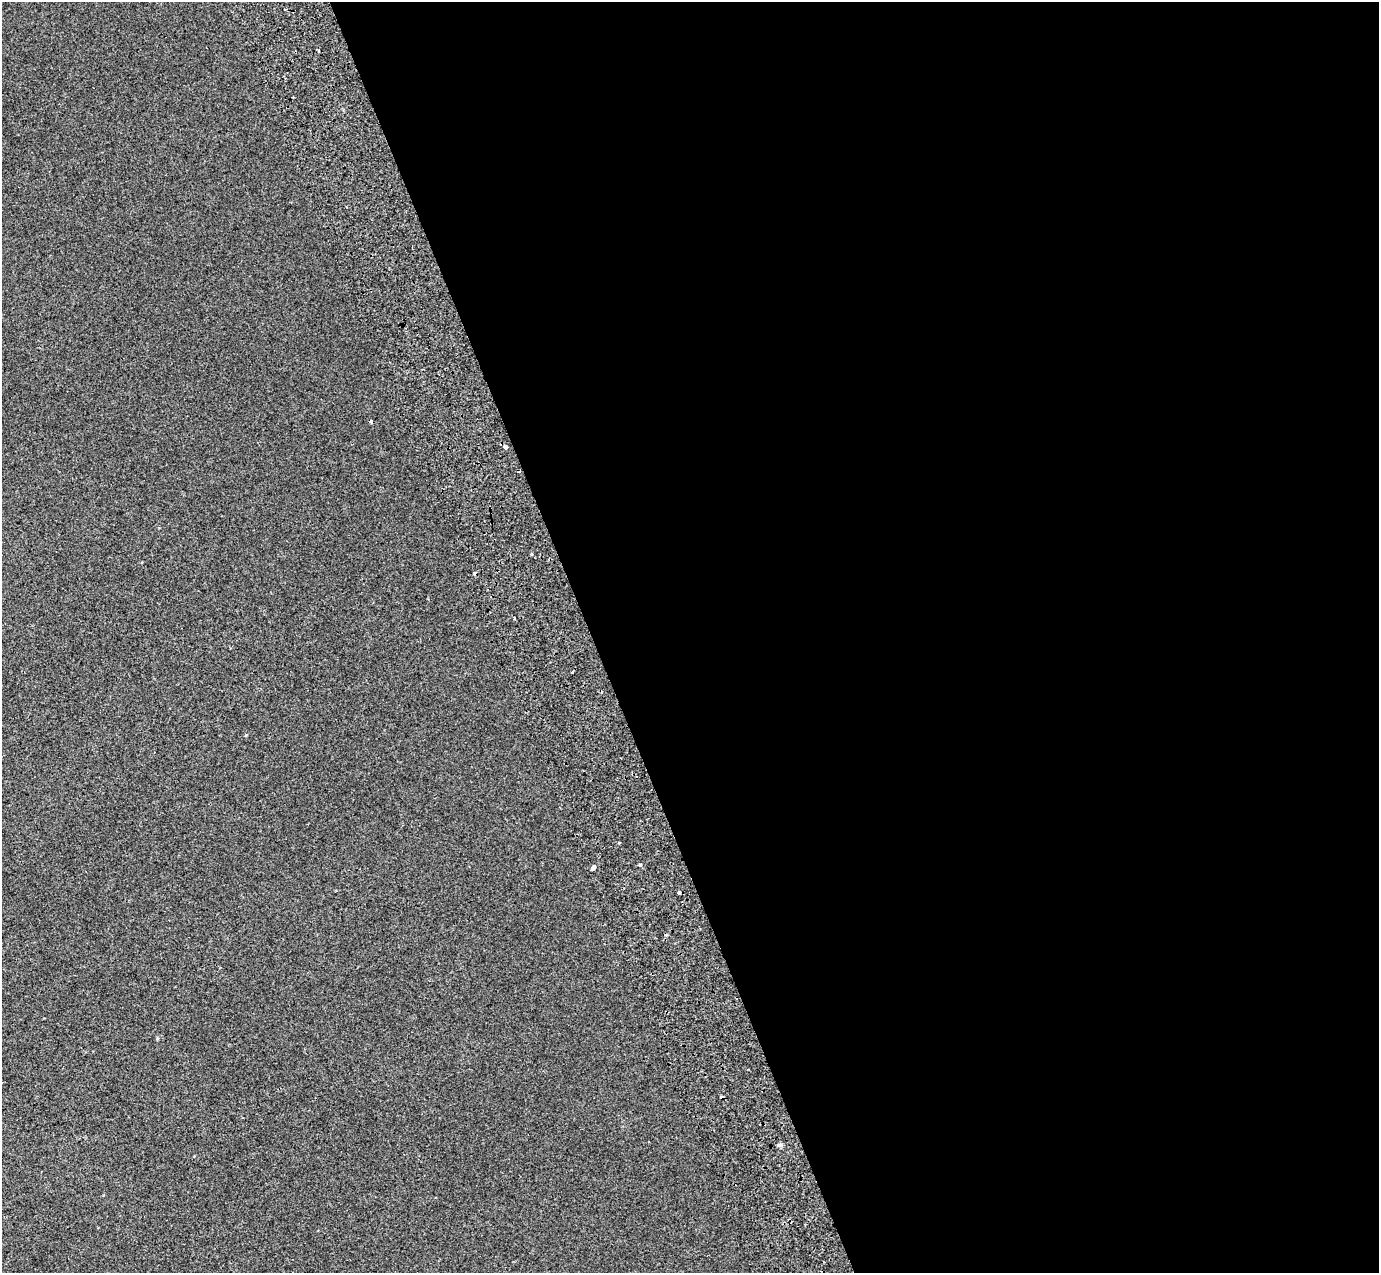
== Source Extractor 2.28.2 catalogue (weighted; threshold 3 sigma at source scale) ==
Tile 8 of 4 x 4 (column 4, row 2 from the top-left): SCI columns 4234-5610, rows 2767-4037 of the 5712 x 5475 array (HDU 1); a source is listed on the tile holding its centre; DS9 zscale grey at full resolution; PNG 1381 x 1275 px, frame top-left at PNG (2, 2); no overlay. Shown black and unused: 57% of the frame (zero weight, under 2 of 3 exposures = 6% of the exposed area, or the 3 px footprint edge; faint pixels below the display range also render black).
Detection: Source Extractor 2.28.2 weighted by HDU 2 'WHT'; one run over the whole footprint, this tile lists its part. Background 0.00395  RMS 0.007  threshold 0.0313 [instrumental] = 3 sigma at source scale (4.5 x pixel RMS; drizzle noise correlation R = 1.50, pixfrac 1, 0.0396/0.0396 arcsec/px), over >= 5 px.
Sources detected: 15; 6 cosmic-ray / hot-pixel residue — not listed; the other 9 listed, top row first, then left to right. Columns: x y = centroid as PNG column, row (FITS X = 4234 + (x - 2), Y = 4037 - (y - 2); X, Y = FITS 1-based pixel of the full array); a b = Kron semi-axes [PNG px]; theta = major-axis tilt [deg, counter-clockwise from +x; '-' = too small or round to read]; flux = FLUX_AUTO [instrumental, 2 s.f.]
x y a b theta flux
505 446 4 3 - 8
475 574 4 3 - 4.7
514 618 3 2 - 0.84
619 843 3 3 - 3.5
640 865 3 3 - 1.7
593 867 5 3 - 9.7
679 893 3 3 - 2.4
157 1039 5 3 - 0.6
779 1145 7 5 -20 1.3
Overlapping masked pixels (flux is a lower limit): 2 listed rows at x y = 505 446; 475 574